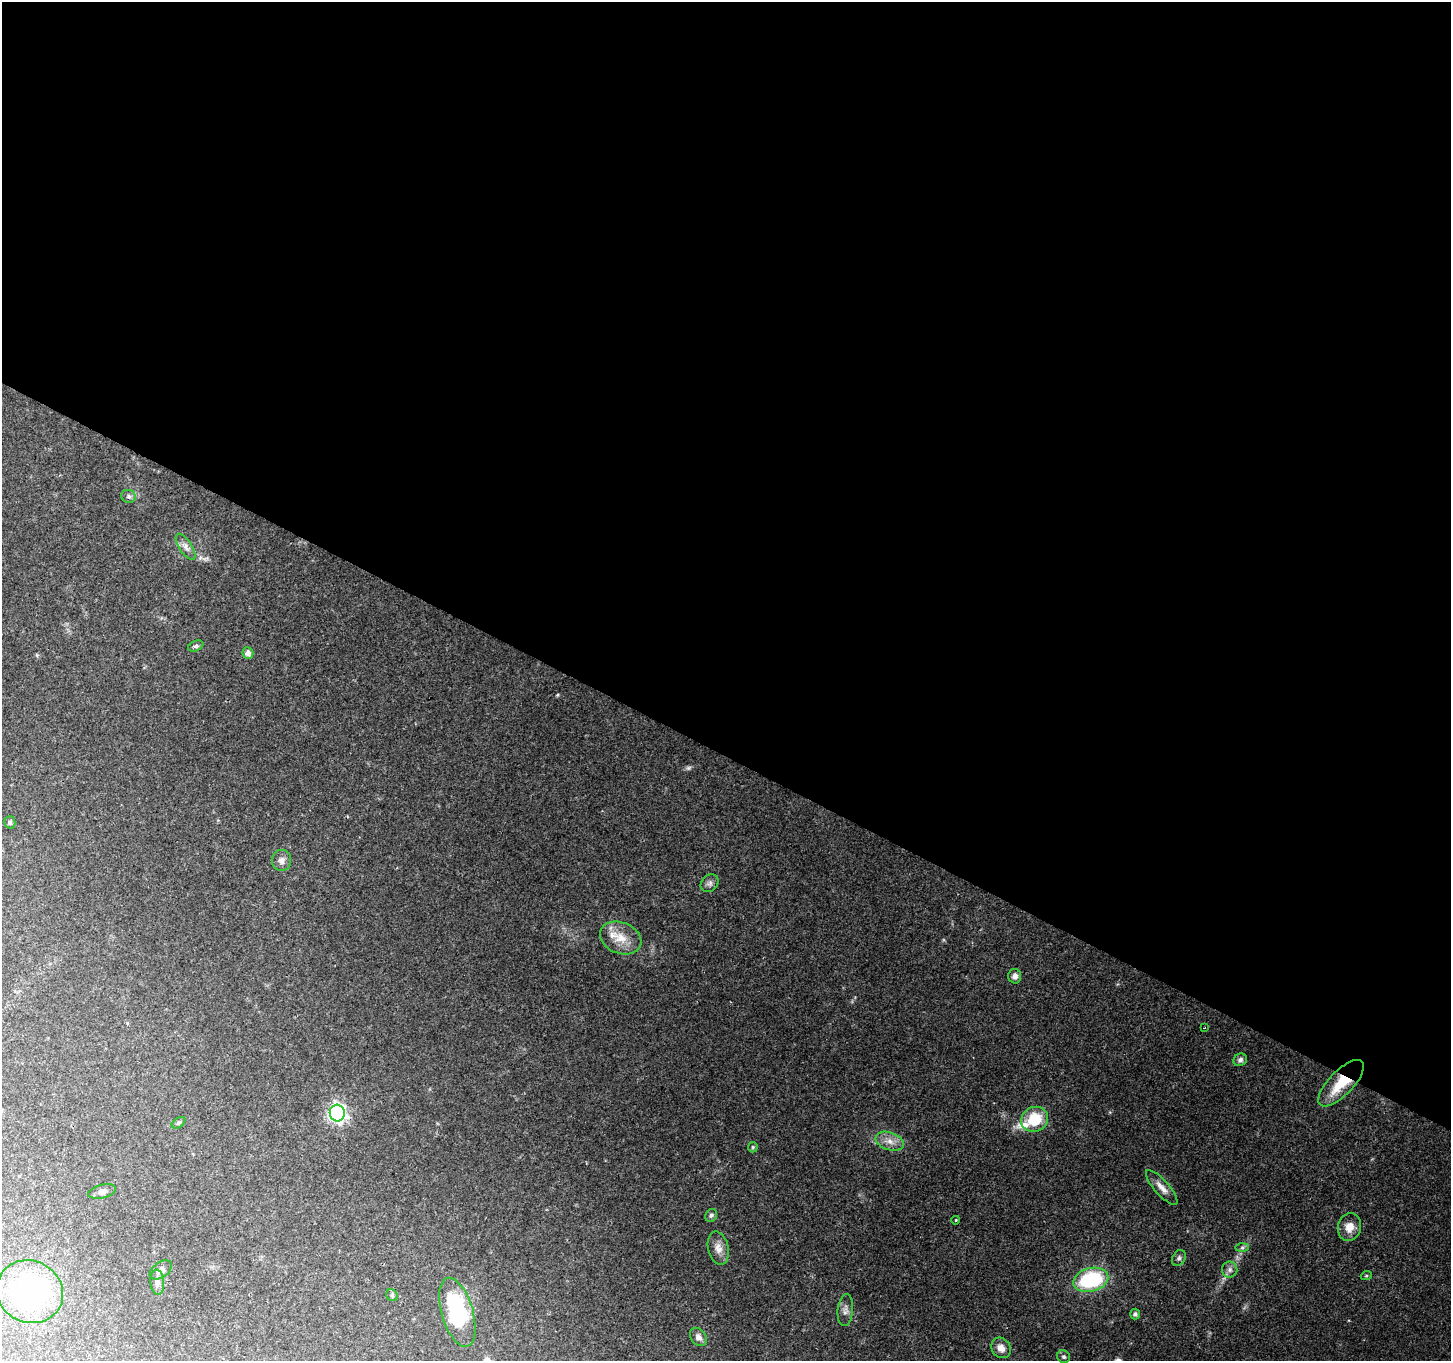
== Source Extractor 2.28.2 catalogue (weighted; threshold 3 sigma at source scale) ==
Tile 3 of 4 x 4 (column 3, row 1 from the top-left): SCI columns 2901-4349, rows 4274-5632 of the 5806 x 5894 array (HDU 1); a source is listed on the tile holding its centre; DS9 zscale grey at full resolution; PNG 1453 x 1363 px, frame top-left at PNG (2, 2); each listed source drawn as its Kron ellipse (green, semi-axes under 4 px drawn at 4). Shown black and unused: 56% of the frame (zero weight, under 2 of 3 exposures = <1% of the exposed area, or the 3 px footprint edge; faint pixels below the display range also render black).
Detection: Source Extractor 2.28.2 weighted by HDU 2 'WHT'; one run over the whole footprint, this tile lists its part. Background 0.139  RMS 0.0073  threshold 0.0327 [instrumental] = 3 sigma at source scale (4.5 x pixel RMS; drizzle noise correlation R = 1.50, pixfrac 1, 0.0396/0.0396 arcsec/px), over >= 5 px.
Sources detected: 40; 1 too faint to see at this stretch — neither listed nor drawn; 1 inside a brighter listed object's ellipse — not listed separately; the other 38 listed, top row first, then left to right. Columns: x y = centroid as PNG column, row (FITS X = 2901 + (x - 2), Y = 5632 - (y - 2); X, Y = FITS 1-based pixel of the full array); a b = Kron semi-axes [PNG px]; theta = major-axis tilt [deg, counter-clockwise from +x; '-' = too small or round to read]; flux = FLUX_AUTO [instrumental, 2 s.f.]
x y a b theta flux
129 496 7 6 - 2
186 547 15 6 -57 3.6
196 646 8 5 23 1.5
248 653 6 5 - 3.8
10 822 6 5 - 1.4
281 860 10 9 - 3.8
710 883 10 7 43 2.6
621 938 21 15 -22 15
1015 976 7 6 - 3.1
1204 1028 2 2 - 0.6
1240 1060 7 6 - 2.1
1341 1083 30 12 46 27
337 1113 8 7 - 230
1035 1119 14 12 29 25
179 1123 7 4 36 1.2
890 1141 14 9 -20 6.5
753 1147 5 5 - 1
1162 1187 22 7 -48 5.7
102 1191 14 7 14 3
711 1215 7 5 55 1.5
956 1220 4 3 - 0.62
1349 1227 14 11 74 8.1
718 1248 17 10 -76 6.3
1242 1248 7 4 1 1.5
1179 1258 8 6 63 2.1
161 1270 12 7 36 3.9
1230 1270 8 7 - 2.9
1366 1276 5 3 - 0.77
1091 1280 18 12 15 64
157 1282 12 7 -85 3.1
30 1292 34 31 -27 110
392 1295 6 5 - 1.2
845 1310 16 7 84 3.9
457 1312 36 15 -74 69
1135 1314 5 5 - 1.7
698 1337 10 7 -52 3.7
1001 1348 11 9 -54 5.6
1064 1357 7 6 - 1.5
Overlapping masked pixels (flux is a lower limit): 1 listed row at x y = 1341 1083